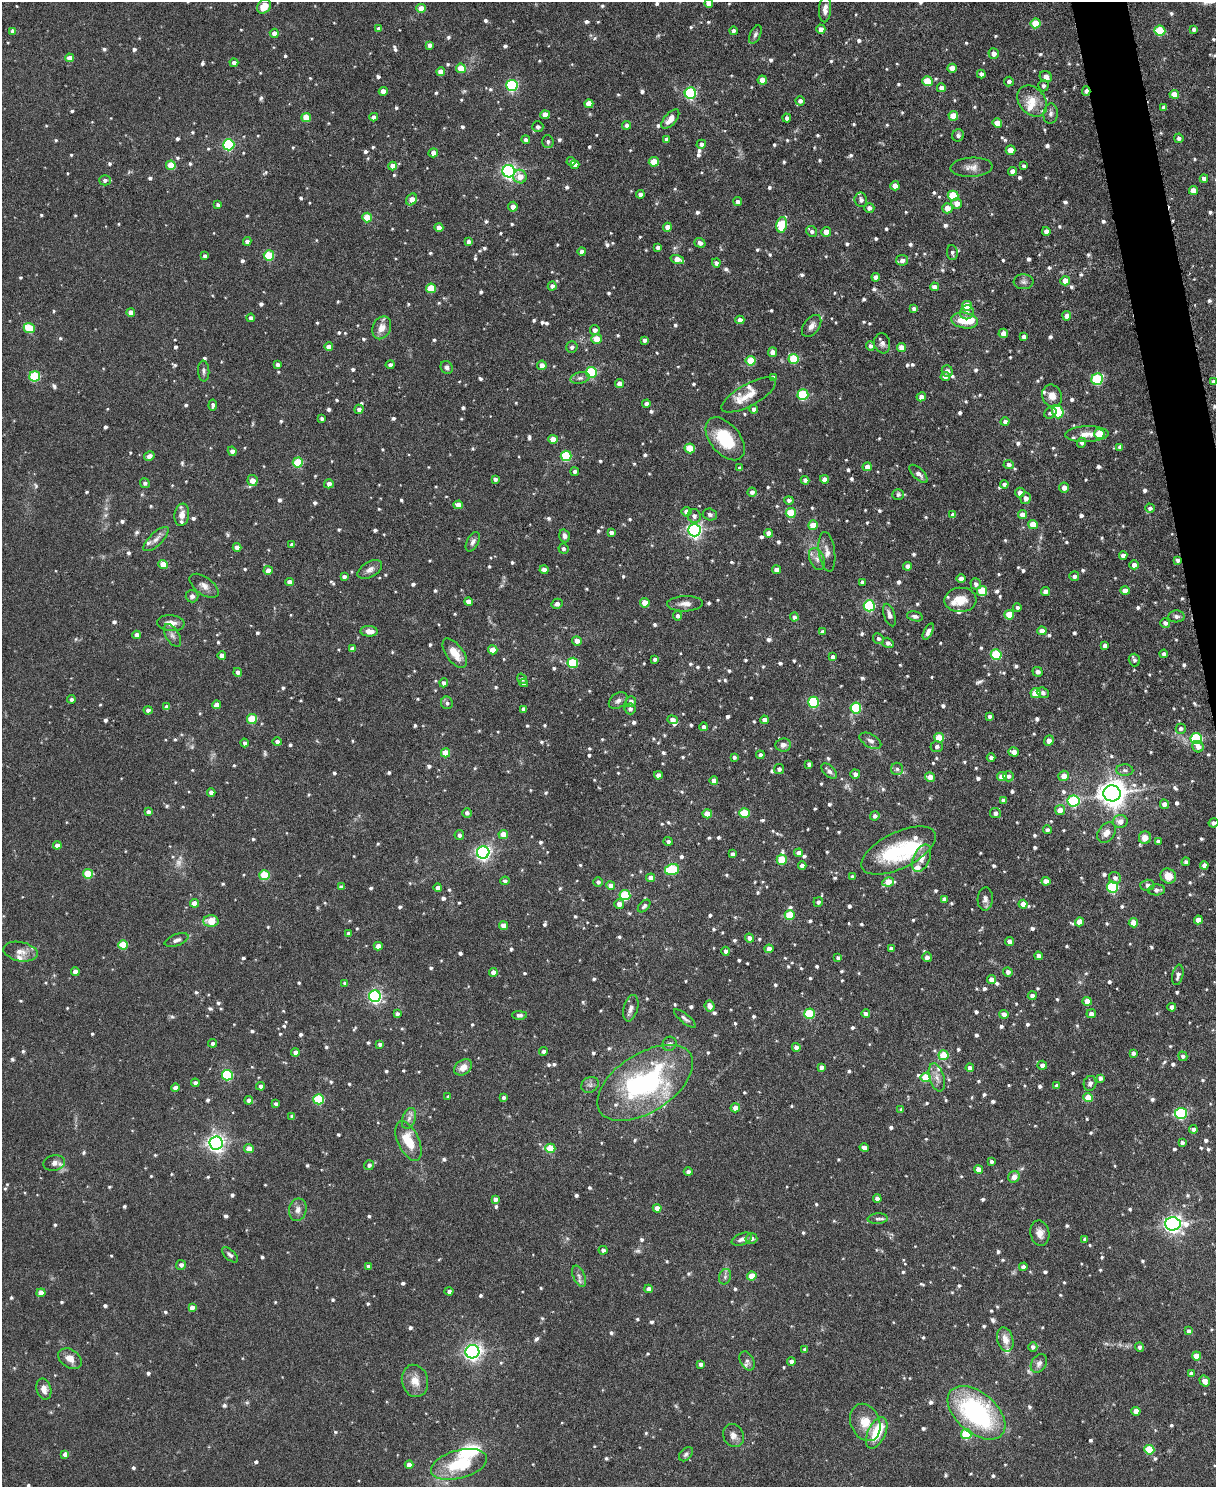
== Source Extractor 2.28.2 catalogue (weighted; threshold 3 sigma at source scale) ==
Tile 6 of 4 x 3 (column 2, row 2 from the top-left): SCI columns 1217-2430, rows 1619-3103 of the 4863 x 4841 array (HDU 1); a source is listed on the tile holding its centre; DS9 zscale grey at full resolution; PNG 1218 x 1489 px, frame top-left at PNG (2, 2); each listed source drawn as its Kron ellipse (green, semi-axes under 4 px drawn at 4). Shown black and unused: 2% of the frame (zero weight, under 3 of 6 exposures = <1% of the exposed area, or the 3 px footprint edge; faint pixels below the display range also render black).
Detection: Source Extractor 2.28.2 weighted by HDU 2 'WHT'; one run over the whole footprint, this tile lists its part. Background 0.12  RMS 0.0041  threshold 0.0169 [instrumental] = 3 sigma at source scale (4.09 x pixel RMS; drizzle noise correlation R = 1.36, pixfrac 0.8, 0.05/0.05 arcsec/px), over >= 5 px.
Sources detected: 1201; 7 too faint to see at this stretch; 2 inside a brighter object's white glare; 1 long thin detection or spike segment (spike, bleed or trail) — neither listed nor drawn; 26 inside a brighter listed object's ellipse — not listed separately; of the other 1165, all 500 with FLUX_AUTO >= 1.05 (the completeness limit of this list) listed and drawn (665 fainter detections not listed), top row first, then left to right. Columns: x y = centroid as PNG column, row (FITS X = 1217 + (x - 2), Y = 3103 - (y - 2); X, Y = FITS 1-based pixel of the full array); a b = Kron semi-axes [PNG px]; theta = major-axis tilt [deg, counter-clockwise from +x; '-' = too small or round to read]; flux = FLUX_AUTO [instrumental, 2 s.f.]
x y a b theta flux
709 4 4 4 - 3.5
264 6 8 6 49 5.6
421 8 5 4 - 4.5
825 9 13 6 87 2.2
1036 23 5 5 - 9.7
379 29 4 4 - 1.2
821 29 5 4 - 2.6
1194 29 4 4 - 1.1
13 31 4 4 - 1.7
733 31 4 4 - 1.1
1160 31 5 5 - 16
274 33 4 4 - 2.3
755 35 10 5 64 1.1
430 45 4 4 - 1.8
994 54 5 5 - 2.5
70 58 4 4 - 3.4
234 63 4 4 - 1.5
461 68 5 4 - 7.1
952 68 4 4 - 4.3
441 72 4 4 - 3.6
981 74 4 4 - 1.5
1046 77 6 5 - 3
762 80 4 4 - 5.2
927 81 5 5 - 12
1009 81 5 5 - 1.2
512 85 6 5 - 51
1043 86 5 5 - 1.1
941 88 4 4 - 1.9
383 91 4 4 - 3.3
1086 91 5 4 - 2
690 93 6 5 - 44
1174 94 5 4 - 5.1
800 101 4 4 - 1.4
1032 101 17 13 -51 6.2
589 104 4 4 - 4.9
1164 107 4 4 - 1.2
1051 114 10 7 83 1.5
545 115 5 4 - 3.8
953 116 5 4 - 6.3
374 117 4 4 - 2
306 118 5 4 - 7.3
787 118 4 4 - 1.1
670 119 12 6 48 3.6
997 123 5 4 - 5
627 125 4 4 - 1.3
538 127 5 5 - 1.3
958 135 6 5 - 1.3
1179 138 4 4 - 1.1
666 139 4 4 - 1.3
526 140 4 4 - 1.4
548 141 6 5 - 1.2
701 144 5 4 - 1.3
229 145 5 5 - 44
1010 150 5 4 - 4.7
433 153 5 4 - 2.2
571 161 4 4 - 1.1
654 162 5 4 - 7.8
171 165 5 4 - 8.1
575 165 4 4 - 1.9
393 166 4 4 - 3
1024 166 4 4 - 1.2
972 167 21 9 3 3.3
509 171 6 6 - 110
1012 171 4 4 - 2.1
520 177 7 6 - 4.1
1204 178 4 4 - 1.9
105 180 6 5 - 1.4
895 186 4 4 - 4.2
1193 190 4 4 - 3.5
640 194 4 4 - 1.5
953 196 5 5 - 15
412 199 6 5 - 3.5
861 200 7 6 - 1.3
738 202 4 4 - 1.3
957 203 5 5 - 3.6
218 205 4 4 - 1.2
513 207 5 5 - 2.1
869 208 5 5 - 1.7
947 208 5 5 - 4
367 218 5 5 - 12
782 225 8 5 76 17
667 227 4 4 - 3.1
439 228 4 4 - 3.5
812 231 6 5 - 1.1
1046 231 4 4 - 2.1
826 232 5 5 - 2.9
247 241 4 4 - 1.7
469 242 4 4 - 1.6
700 243 5 4 - 1.6
658 247 4 4 - 1.2
582 251 4 4 - 1.6
952 252 7 5 -85 1.1
269 255 5 5 - 16
205 256 4 4 - 1.3
677 259 7 4 -17 5
902 260 6 5 - 2.3
716 263 4 4 - 1.4
876 277 4 4 - 1.9
1065 281 5 4 - 4.3
1024 282 10 7 -1 1.5
552 286 4 4 - 1.4
934 287 4 4 - 1.9
431 288 5 5 - 11
967 306 5 5 - 9.2
914 309 4 4 - 1.2
131 312 4 4 - 2.8
967 312 7 6 - 1.3
1067 316 4 4 - 2.8
251 318 4 4 - 1.5
740 320 4 4 - 2.1
964 320 13 8 -9 8.2
812 326 12 7 53 2.6
29 328 6 5 - 14
382 328 12 9 65 4
595 330 5 5 - 1.7
1003 333 5 4 - 2.6
1024 337 4 4 - 1.4
596 339 5 5 - 6.6
644 340 4 4 - 1.4
882 343 10 8 -79 1.8
870 346 5 4 - 1.1
329 347 4 4 - 2.9
572 347 6 5 - 1.2
902 347 4 4 - 3.3
772 352 5 4 - 2.6
794 359 5 5 - 16
751 361 5 5 - 13
278 365 4 4 - 1.3
390 365 4 4 - 1.3
542 365 5 5 - 3.1
447 367 7 5 -58 1.2
204 371 10 5 -86 1.2
947 371 6 5 - 1.9
591 372 5 5 - 28
35 376 5 5 - 22
945 376 4 4 - 1.9
580 378 10 5 14 1.4
773 378 4 4 - 1.7
1097 379 6 5 - 31
1213 381 4 4 - 1.1
619 384 4 4 - 2.6
749 395 30 11 29 5.6
803 395 5 5 - 28
1052 396 11 9 -69 3.4
921 397 5 4 - 2
646 404 4 4 - 1.7
213 405 5 4 - 1.3
359 409 5 4 - 1.4
754 409 4 4 - 2
1058 412 7 5 -70 22
1050 413 6 5 - 1.1
322 419 4 4 - 1
1005 422 4 4 - 1.4
1087 434 22 8 2 4.3
1099 434 5 5 - 11
553 439 4 4 - 4.7
725 439 25 15 -51 18
1081 443 5 4 - 1.1
1120 447 4 4 - 1.5
690 448 5 5 - 10
232 451 5 4 - 1.7
149 456 5 4 - 1.5
566 456 5 5 - 26
298 462 5 5 - 17
1009 464 5 4 - 1.2
867 467 4 4 - 2.5
740 468 4 4 - 1.1
575 472 4 4 - 1.2
919 474 12 5 -45 1.9
495 479 4 4 - 1.2
824 479 4 4 - 2.1
805 480 4 4 - 1.4
252 481 5 5 - 4.3
145 483 5 4 - 1.1
329 484 5 4 - 1.8
1004 484 4 4 - 1.3
1064 488 5 5 - 2.3
752 492 4 4 - 1.5
1020 492 5 5 - 2
898 495 6 5 - 1.1
1026 498 5 5 - 2.1
789 500 4 4 - 1.1
458 505 5 4 - 3.1
1150 508 5 4 - 1.1
687 512 5 5 - 2.5
791 513 5 5 - 13
1022 514 4 4 - 3.1
182 515 11 7 82 3.3
710 515 7 6 - 1.1
953 515 4 4 - 2.3
694 516 7 6 - 1.6
1033 524 5 4 - 6.4
813 525 5 5 - 7.6
694 530 6 6 - 120
611 533 4 4 - 1.5
769 533 4 4 - 2.9
565 536 6 5 - 1.4
156 539 16 6 44 2.4
473 542 10 6 63 1.5
292 545 4 4 - 1.8
237 547 4 4 - 2.8
563 549 5 5 - 1.1
827 552 20 8 -82 2.9
1123 555 4 4 - 2
817 559 11 7 -66 2
1178 560 4 4 - 1.2
163 564 5 4 - 5.5
1134 565 5 4 - 2.4
908 566 4 4 - 2
268 570 4 4 - 3.4
370 570 13 7 31 2.2
544 570 4 4 - 2.7
777 570 4 4 - 2.6
1074 576 5 4 - 1.3
344 577 4 4 - 1.3
961 579 4 4 - 2.4
289 582 4 4 - 2.5
862 582 4 4 - 1.1
976 584 5 5 - 1.5
204 586 16 8 -35 2.7
982 591 5 5 - 16
1125 591 4 4 - 3
1045 592 4 4 - 2.2
192 596 6 6 - 1.3
960 600 16 12 3 6.2
469 602 4 4 - 3
645 603 5 4 - 5.9
557 604 5 5 - 1.5
685 604 18 7 2 2.8
869 606 5 5 - 37
1017 607 4 4 - 1.1
889 615 12 5 -71 1.9
1009 615 5 5 - 8.1
678 616 4 4 - 1.3
915 616 8 5 -14 1.2
1176 616 8 6 3 1.2
794 617 4 4 - 1.3
171 623 13 8 -6 3.6
1165 623 5 4 - 1.4
369 631 9 5 -3 3.2
928 631 9 4 63 1.7
1042 631 5 4 - 3.6
822 632 4 4 - 1.4
137 635 4 4 - 2
172 635 13 6 -60 1.8
878 639 5 5 - 1
577 641 5 4 - 2.1
888 643 6 5 - 1.4
1105 645 4 4 - 1.7
352 649 4 4 - 1.7
493 650 5 4 - 5.4
455 653 17 8 -54 5.7
996 654 5 5 - 22
1164 654 4 4 - 1.1
222 655 4 4 - 2.5
833 657 4 4 - 1.3
655 659 4 3 - 1.2
1134 660 6 5 - 1.1
573 663 5 5 - 22
238 672 4 4 - 1.6
1038 672 5 4 - 1.5
522 679 5 4 - 1.1
444 683 4 4 - 1.4
524 683 4 4 - 1.1
1036 693 5 5 - 11
1043 693 6 5 - 1.2
71 699 4 4 - 1.2
618 701 10 7 36 1.7
631 701 5 5 - 1.6
813 702 5 5 - 39
447 703 6 6 - 1.1
217 705 4 4 - 3.1
167 707 4 4 - 2.3
856 708 5 5 - 25
524 709 4 4 - 2
630 709 5 5 - 1.3
148 710 4 4 - 1.2
990 716 4 4 - 1.1
252 719 5 5 - 15
672 720 5 4 - 2.5
764 720 4 4 - 2.1
704 727 4 4 - 1.4
1181 729 5 5 - 1.4
939 738 5 5 - 9.7
1196 739 6 5 - 38
870 741 12 6 -29 1.8
1049 741 5 4 - 3.3
277 742 5 4 - 1.3
245 743 4 4 - 1.1
783 745 7 6 - 1.8
937 746 6 5 - 1.3
1198 747 6 5 - 2.4
1013 752 5 4 - 2.7
446 753 4 4 - 7.8
760 755 4 4 - 1.1
734 757 4 4 - 1.1
991 758 4 4 - 1.5
809 764 4 4 - 1.3
779 769 5 5 - 1.1
897 769 6 6 - 1.2
1125 770 8 5 -2 1.2
829 771 9 5 -44 1.5
855 774 5 4 - 1.7
658 775 4 4 - 2.4
1009 776 5 5 - 1.3
1064 776 5 5 - 3.3
930 777 5 4 - 3.4
1002 777 5 4 - 4.7
714 781 4 4 - 2.3
211 792 4 4 - 2.3
1112 793 8 8 - 500
1003 800 4 4 - 1.8
1074 801 6 5 - 33
1164 804 5 4 - 1.9
1060 810 5 5 - 3.4
148 812 4 4 - 1.5
467 813 5 4 - 1.2
744 813 5 5 - 16
995 813 5 5 - 1.9
707 814 4 4 - 4.5
875 816 4 4 - 1.4
1120 821 7 6 - 2.9
1213 823 5 4 - 1.3
1047 830 4 4 - 1.1
1106 833 11 8 55 2.7
503 834 4 4 - 4.1
459 835 5 4 - 1.3
1145 838 6 6 - 3.8
668 841 4 4 - 1.1
1158 841 4 4 - 1.1
57 845 4 4 - 2.2
898 850 40 18 26 30
483 852 6 6 - 120
799 853 4 4 - 2.2
732 854 4 4 - 1.5
922 858 15 8 66 3.4
782 860 5 5 - 12
1186 862 4 4 - 1.1
1204 865 4 4 - 2.1
802 866 4 4 - 2.2
672 870 7 5 13 25
88 874 5 5 - 12
264 875 5 5 - 17
1168 876 8 7 - 5.5
853 877 4 4 - 1.2
651 878 4 4 - 2.9
1115 878 6 5 - 1.6
505 881 4 4 - 1.1
1046 881 4 4 - 2.6
598 882 5 4 - 1.2
888 882 6 4 9 6.1
611 885 4 4 - 2
1147 885 7 5 2 2
341 887 4 4 - 1.4
1113 887 5 5 - 34
438 888 4 4 - 2
1156 890 8 5 3 1.4
625 895 5 5 - 23
944 899 4 4 - 1.7
985 899 11 7 86 1.8
818 902 5 4 - 1.4
194 903 4 4 - 3.5
619 904 5 4 - 2.8
1023 904 4 4 - 3.1
644 906 7 4 44 1.1
790 915 5 5 - 14
1198 920 4 4 - 3.6
211 921 8 6 0 6.4
1079 922 4 4 - 4.9
1133 923 4 4 - 4.6
503 926 4 4 - 2.6
349 933 4 3 - 1.3
749 938 4 4 - 1.7
177 940 12 6 19 1.7
1009 942 4 4 - 2.1
123 945 5 4 - 12
378 946 4 4 - 2.9
769 949 4 4 - 2.7
891 949 4 3 - 1.2
726 951 4 4 - 1.2
20 952 17 9 -11 3.5
1038 956 4 4 - 2.2
927 957 5 4 - 1.8
838 958 4 4 - 1.3
75 972 4 4 - 3.1
493 972 4 4 - 2.5
1008 972 5 4 - 1.7
1178 975 10 5 78 1.7
991 980 4 4 - 3.4
345 983 4 4 - 1.1
375 996 6 6 - 84
1032 996 4 4 - 1.7
1087 1001 4 4 - 4
709 1006 5 5 - 2.5
1172 1007 4 4 - 2.1
631 1008 13 7 75 2
397 1014 4 3 - 1.2
809 1014 5 5 - 22
866 1014 4 4 - 1.5
1004 1014 5 4 - 2.3
1091 1014 4 4 - 2.1
519 1015 7 4 -1 1.4
685 1018 13 4 -39 1.2
212 1043 4 4 - 1.1
380 1044 4 3 - 1.1
669 1044 7 6 - 1.4
796 1047 4 4 - 2
544 1051 4 4 - 1.1
295 1052 4 4 - 1.9
1133 1053 4 4 - 1.4
943 1055 5 5 - 10
1183 1056 5 4 - 1.1
1042 1065 5 4 - 1.8
463 1067 10 7 36 3.9
821 1067 4 4 - 1.7
970 1068 4 4 - 1.7
227 1075 5 5 - 32
926 1077 5 5 - 12
937 1077 14 7 -74 2.7
1100 1078 4 4 - 1.3
195 1083 4 4 - 1.3
645 1083 54 29 33 71
1090 1083 7 6 - 1.5
590 1085 9 7 34 1.6
261 1086 4 4 - 1.6
1057 1086 4 4 - 1.1
175 1088 4 4 - 2.2
448 1097 4 4 - 1.1
503 1097 4 4 - 1.2
1088 1098 4 4 - 7.8
319 1099 5 5 - 22
249 1100 4 4 - 1.6
276 1104 4 4 - 1.2
735 1108 5 4 - 2.9
901 1110 4 4 - 1.1
1181 1113 6 5 - 42
292 1116 4 4 - 1.2
409 1118 11 6 69 1.8
1193 1129 4 4 - 1.3
408 1141 21 10 -65 10
1182 1142 4 3 - 1.1
216 1143 6 6 - 190
550 1148 5 4 - 12
864 1148 5 4 - 2
249 1149 5 4 - 3.4
991 1161 4 3 - 1.1
54 1163 11 7 13 2.2
369 1165 5 5 - 1.4
978 1169 4 4 - 3.7
688 1172 4 4 - 1.3
1014 1177 6 5 - 2.8
877 1198 4 4 - 1.7
495 1199 4 4 - 1.7
657 1208 4 4 - 3.1
298 1210 11 8 79 2.6
878 1219 10 5 4 1.1
1173 1224 8 6 -3 180
1040 1233 13 9 -80 2.8
751 1238 6 5 - 1.8
742 1239 10 5 21 1.6
1085 1239 4 4 - 1.2
603 1250 4 4 - 1.2
230 1255 10 5 -43 1.3
181 1265 5 5 - 1.6
369 1267 4 4 - 1.6
1023 1267 4 4 - 1.6
579 1276 11 5 -66 1.7
752 1276 4 4 - 7.3
725 1277 8 6 70 1.1
649 1289 4 4 - 2.2
449 1291 4 4 - 1.3
41 1293 4 4 - 3.9
192 1308 4 4 - 2.6
1188 1331 4 4 - 1.3
1005 1339 12 8 -74 3.9
1033 1347 5 4 - 1.5
1140 1347 5 4 - 1.2
805 1349 4 3 - 1.2
472 1352 7 6 - 130
1196 1356 4 4 - 5.8
70 1359 13 9 -33 4
747 1361 10 6 -62 1.3
791 1361 4 4 - 1.4
1039 1363 10 7 57 1.6
700 1364 4 4 - 1.3
1191 1374 4 4 - 1.8
415 1381 16 13 -76 5
1205 1381 6 4 -56 3.2
44 1389 11 7 -74 2.8
1136 1411 4 4 - 3.9
976 1413 34 20 -41 66
865 1422 19 14 -67 7
877 1433 17 9 65 13
966 1434 5 5 - 21
733 1435 12 10 -60 2.7
1149 1450 5 5 - 15
65 1454 4 4 - 1.8
686 1454 8 5 46 1.1
459 1464 29 14 15 20
409 1465 4 4 - 2.8
Overlapping masked pixels (flux is a lower limit): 2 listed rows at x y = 1086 91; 1178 560
Isophote crosses this tile's border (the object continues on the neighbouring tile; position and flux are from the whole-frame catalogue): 2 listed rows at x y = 709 4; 1213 823